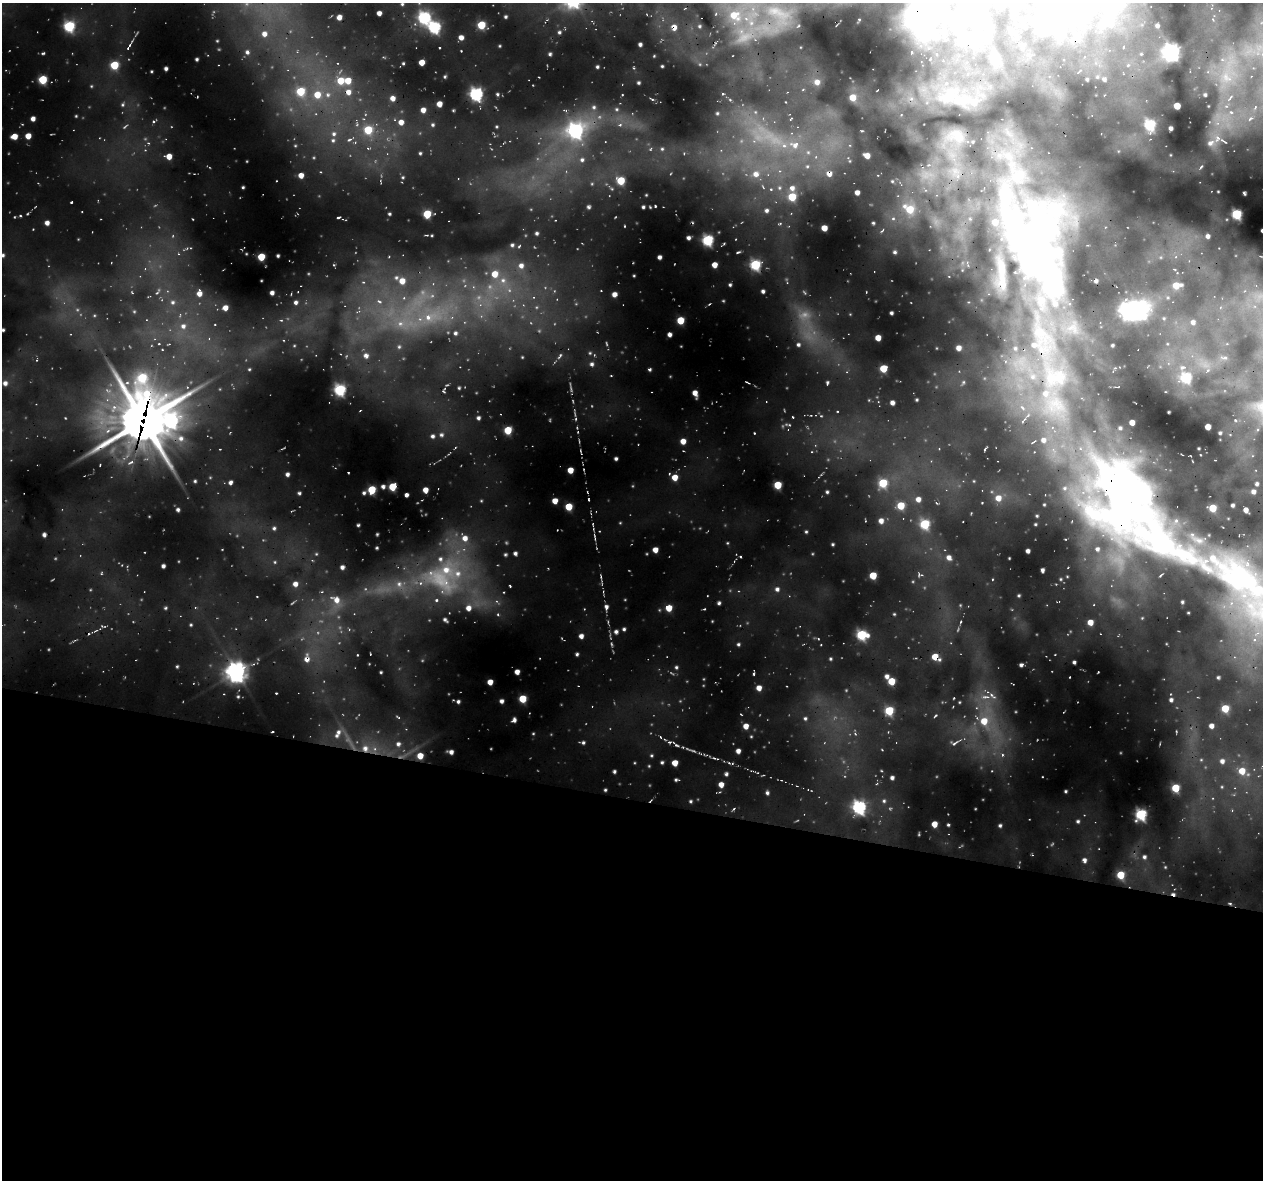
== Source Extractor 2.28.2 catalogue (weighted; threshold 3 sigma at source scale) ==
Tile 14 of 4 x 4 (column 2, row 4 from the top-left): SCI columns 1285-2545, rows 323-1500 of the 5081 x 5296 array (HDU 1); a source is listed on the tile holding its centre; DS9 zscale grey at full resolution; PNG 1265 x 1182 px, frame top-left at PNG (2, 3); no overlay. Shown black and unused: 32% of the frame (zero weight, under 3 of 4 exposures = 4% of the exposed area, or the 3 px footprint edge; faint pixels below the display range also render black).
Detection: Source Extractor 2.28.2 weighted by HDU 2 'WHT'; one run over the whole footprint, this tile lists its part. Background 0.758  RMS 0.12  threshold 0.525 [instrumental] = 3 sigma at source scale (4.5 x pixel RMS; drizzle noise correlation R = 1.50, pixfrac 1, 0.0396/0.0396 arcsec/px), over >= 5 px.
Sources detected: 299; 3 inside a brighter object's white glare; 1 cosmic-ray / hot-pixel residue — not listed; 11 inside a brighter listed object's ellipse — not listed separately; the other 284 listed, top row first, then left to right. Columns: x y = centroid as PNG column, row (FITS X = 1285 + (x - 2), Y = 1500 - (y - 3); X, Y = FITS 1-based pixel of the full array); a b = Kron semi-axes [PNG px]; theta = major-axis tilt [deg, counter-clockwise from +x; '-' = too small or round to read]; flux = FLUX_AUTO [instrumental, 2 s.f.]
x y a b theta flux
402 4 4 3 - 11
1054 10 9 8 - 81
379 13 4 4 - 37
919 14 114 71 68 3700
734 15 11 9 27 140
339 17 4 4 - 67
505 17 4 3 - 13
424 18 6 6 - 1100
481 25 5 5 - 260
1157 25 6 5 - 24
69 26 5 5 - 740
434 27 6 6 - 900
674 27 5 4 - 42
1025 27 3 3 - 10
559 32 4 3 - 13
264 34 6 6 - 35
461 37 4 4 - 49
640 44 3 3 - 20
129 46 11 3 59 21
1123 47 5 3 - 13
247 52 4 4 - 21
1171 52 7 7 - 2600
43 53 4 3 - 11
550 54 5 3 - 12
197 59 3 2 - 13
422 62 4 4 - 76
403 63 3 3 - 9.1
114 65 5 5 - 320
1128 65 6 3 18 16
662 66 2 2 - 7.2
597 67 3 2 - 11
166 68 3 3 - 22
43 79 5 5 - 310
1087 79 5 3 - 11
1104 79 5 5 - 25
348 80 7 6 - 110
341 81 6 6 - 160
817 82 6 6 - 50
638 83 3 2 - 12
300 91 6 6 - 280
348 92 6 5 - 57
476 94 6 6 - 1300
497 94 4 3 - 11
317 95 8 7 - 110
1205 95 3 2 - 10
393 98 6 4 -24 44
964 101 9 7 1 76
974 102 9 9 - 100
439 104 4 4 - 78
1177 106 5 4 - 100
594 107 5 5 - 18
423 110 5 4 - 49
33 119 4 4 - 46
401 122 9 8 - 60
433 125 5 3 - 13
1150 125 5 5 - 690
1171 128 3 3 - 25
368 130 5 5 - 290
575 131 7 6 - 1800
334 134 6 5 - 26
14 136 5 4 - 86
28 136 4 4 - 89
333 140 5 5 - 20
349 140 6 3 20 16
1223 141 8 2 -39 13
1210 143 6 5 - 23
795 145 11 8 40 85
784 146 7 4 0 33
662 149 5 4 - 14
420 153 4 4 - 11
169 156 5 5 - 77
867 156 5 4 - 72
582 160 6 5 - 23
755 174 11 7 -14 83
829 174 7 5 3 50
301 175 5 5 - 66
621 181 5 5 - 280
243 187 4 3 - 10
792 188 7 7 - 50
857 192 4 4 - 45
792 197 5 5 - 250
71 202 3 2 - 9.3
655 206 2 2 - 8.4
643 207 3 3 - 13
909 209 7 5 -33 190
767 210 6 5 - 25
389 214 3 3 - 10
427 214 5 5 - 280
1237 214 5 5 - 610
339 217 4 3 - 15
47 223 4 4 - 42
824 228 4 4 - 97
537 233 4 3 - 15
1208 236 4 3 - 29
688 238 4 4 - 27
708 240 5 5 - 760
512 245 4 4 - 15
1035 251 119 53 -70 6400
738 252 5 2 - 11
3 255 5 4 - 18
278 256 3 2 - 12
261 257 5 5 - 200
659 257 4 3 - 25
521 265 6 5 - 39
714 265 4 4 - 75
755 265 5 5 - 660
495 274 6 6 - 110
402 281 6 6 - 99
503 281 6 4 -20 24
730 285 4 3 - 13
1176 285 6 5 - 110
763 291 4 3 - 20
199 293 8 5 85 60
272 293 4 3 - 30
614 294 5 4 - 45
379 301 7 5 -40 25
173 302 6 5 - 19
296 302 4 4 - 22
225 308 4 4 - 60
1140 310 7 6 - 2500
891 313 3 3 - 16
428 317 9 7 -85 70
680 320 5 5 - 210
1193 322 5 5 - 27
183 326 6 6 - 36
3 330 3 3 - 13
455 333 5 4 - 21
669 335 4 4 - 34
878 338 4 4 - 82
798 345 5 5 - 21
959 348 4 4 - 45
366 355 6 4 -51 28
592 364 6 4 -14 26
883 368 5 5 - 220
650 370 4 3 - 15
1186 377 5 5 - 610
142 378 7 7 - 360
827 382 5 3 - 12
5 383 6 6 - 34
340 390 5 5 - 840
695 393 5 5 - 52
1045 393 8 8 - 62
892 403 4 4 - 36
793 417 2 2 - 8.4
478 418 4 4 - 20
143 421 23 21 61 19000
171 421 7 7 - 1400
1208 427 4 4 - 97
508 430 5 5 - 270
754 433 4 2 - 6.6
1220 433 3 3 - 11
432 436 5 5 - 23
181 438 7 7 - 44
1043 440 7 7 - 59
683 441 4 4 - 76
616 459 3 3 - 18
570 470 4 4 - 100
348 472 3 2 - 7.6
287 474 4 4 - 26
675 477 5 5 - 100
195 481 4 3 - 11
230 482 5 4 - 26
883 483 5 5 - 350
1257 484 3 3 - 15
778 485 5 5 - 260
382 486 5 4 - 21
392 487 5 5 - 250
372 490 5 5 - 300
425 490 4 4 - 70
827 492 4 4 - 13
1253 492 6 3 -59 18
364 493 5 4 - 18
406 495 4 3 - 27
998 498 6 6 - 82
1125 498 97 76 -70 5200
918 499 5 5 - 43
555 501 4 4 - 91
982 503 2 2 - 7.8
1232 505 3 3 - 16
901 506 5 5 - 210
569 507 5 5 - 190
1213 508 5 5 - 190
178 509 4 3 - 18
1246 510 4 3 - 47
881 521 6 6 - 39
925 524 5 5 - 490
358 525 3 2 - 11
274 528 4 4 - 16
806 532 5 3 - 11
44 535 4 3 - 20
465 538 7 7 - 66
833 544 4 3 - 11
655 550 4 4 - 77
1028 551 4 3 - 30
515 553 4 4 - 23
949 557 6 5 - 43
440 559 7 6 - 31
163 566 3 3 - 25
342 567 4 3 - 27
1042 570 4 3 - 25
457 573 9 3 45 39
873 575 5 5 - 180
921 575 8 3 -1 16
440 580 22 17 -47 360
1240 582 81 35 -28 1700
295 584 5 5 - 48
510 586 3 2 - 8.4
777 589 5 5 - 27
336 600 8 7 - 69
436 600 5 4 - 16
719 603 4 4 - 15
606 607 6 4 -87 28
468 608 6 5 - 63
669 608 5 5 - 120
498 614 4 3 - 10
445 620 6 4 -37 20
1090 622 4 4 - 91
624 629 4 4 - 16
616 632 4 4 - 27
862 635 6 5 - 590
581 636 4 4 - 43
738 644 4 3 - 13
577 654 4 4 - 16
935 657 5 5 - 140
307 659 7 6 - 49
830 659 4 3 - 10
1074 662 3 3 - 17
1021 665 4 3 - 20
676 667 5 4 - 13
236 672 8 7 - 3800
517 672 4 4 - 50
754 673 5 2 - 17
887 676 6 4 -89 27
892 681 6 5 - 140
490 682 4 4 - 82
759 688 5 5 - 58
986 697 11 4 -1 38
523 699 5 5 - 240
1171 700 5 4 - 21
458 701 5 4 - 18
501 701 4 4 - 29
1225 708 5 5 - 190
889 711 5 5 - 410
935 716 5 2 - 8.8
805 718 4 4 - 13
514 720 5 4 - 27
984 721 8 8 - 130
746 726 5 5 - 63
1211 726 5 4 - 38
273 732 2 2 - 8.3
338 732 7 6 - 33
583 743 5 4 - 17
954 743 8 4 27 21
398 744 6 5 - 29
677 745 6 4 -44 14
365 748 7 7 - 48
738 751 5 4 - 36
451 752 5 5 - 37
420 756 5 5 - 120
1222 761 5 5 - 36
662 762 4 4 - 14
675 763 4 4 - 110
614 771 4 3 - 16
1242 771 6 5 - 120
726 774 4 4 - 20
892 778 4 3 - 25
676 780 5 4 - 14
721 784 4 4 - 75
1175 788 5 5 - 260
605 790 4 3 - 12
1065 791 4 3 - 10
767 793 5 4 - 18
690 801 4 4 - 13
884 801 5 4 - 14
859 807 6 5 - 1400
1141 814 5 5 - 790
1078 821 5 4 - 16
934 824 4 4 - 98
948 825 4 3 - 12
1000 825 5 4 - 16
1144 857 5 5 - 24
1085 860 8 4 78 28
1120 875 5 5 - 250
1230 903 5 3 - 11
Overlapping masked pixels (flux is a lower limit): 11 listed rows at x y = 919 14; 674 27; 829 174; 1035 251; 143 421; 1125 498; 1240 582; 935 657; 307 659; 365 748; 1230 903
Isophote crosses this tile's border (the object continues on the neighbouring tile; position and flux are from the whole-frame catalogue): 3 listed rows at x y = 919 14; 3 255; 1240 582
Unlisted compact peaks at least as high as the median listed source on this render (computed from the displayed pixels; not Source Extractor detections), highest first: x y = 299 493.